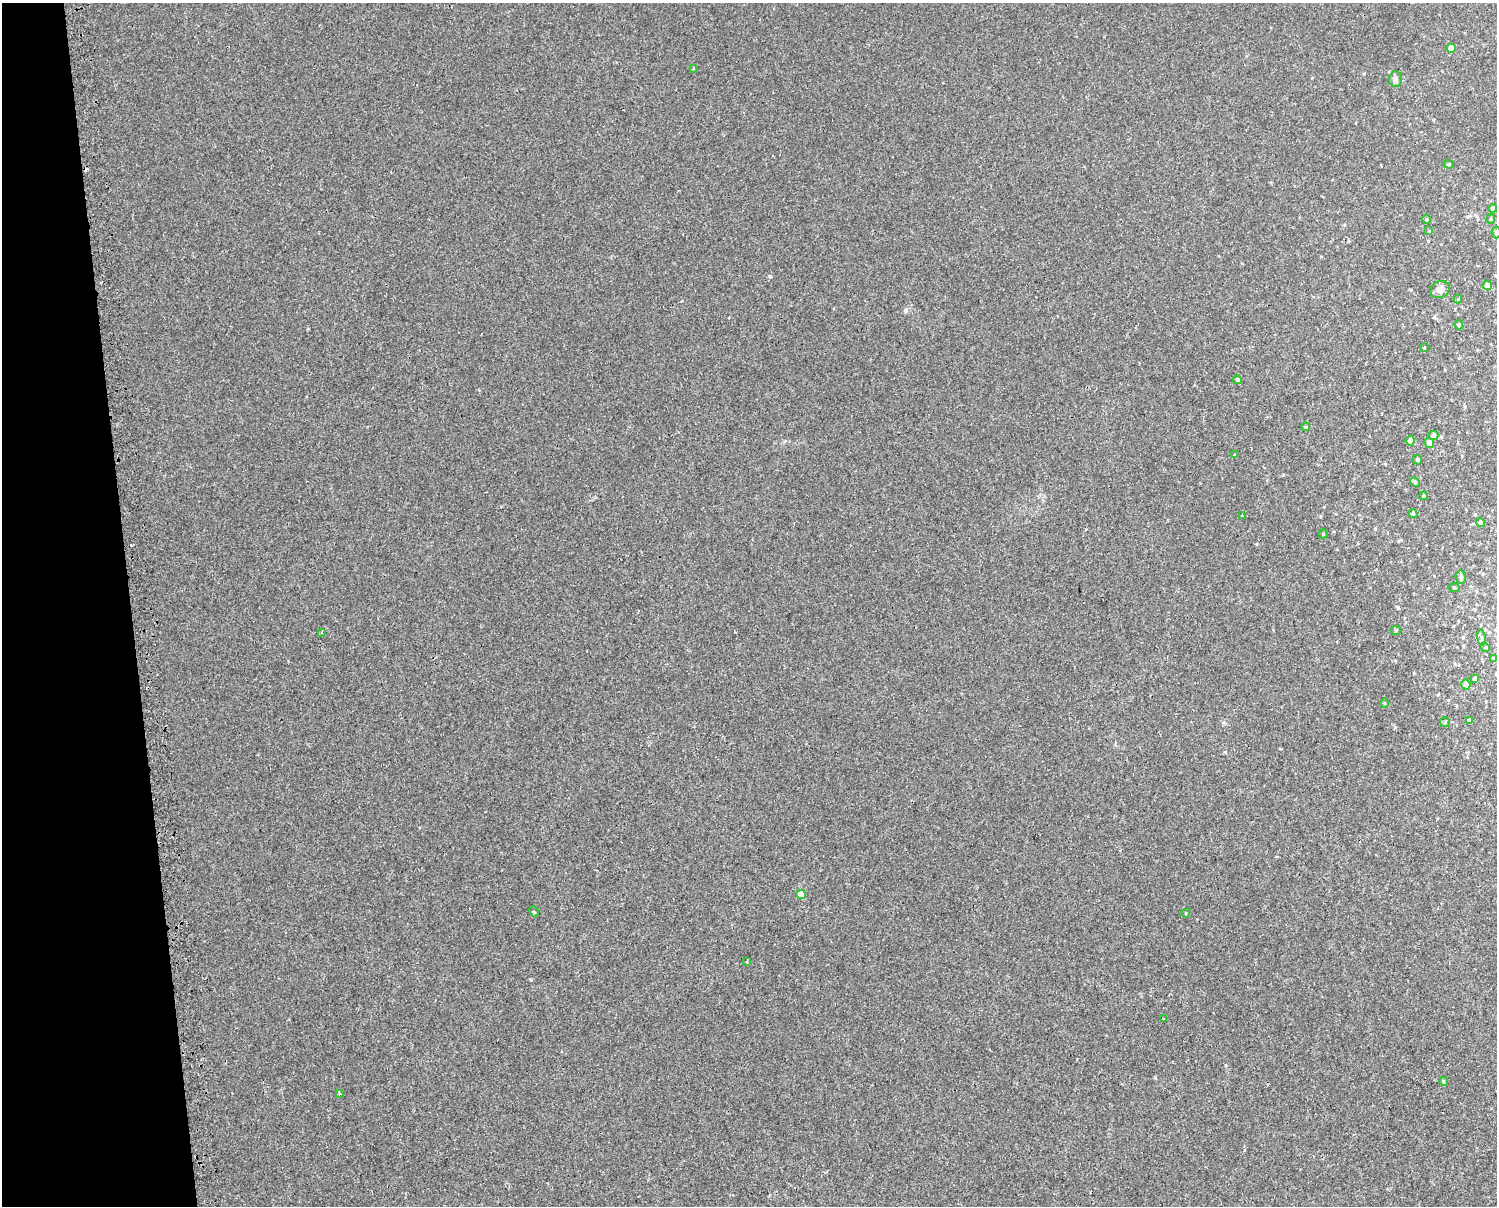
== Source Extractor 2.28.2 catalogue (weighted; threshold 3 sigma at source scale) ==
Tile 4 of 3 x 4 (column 1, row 2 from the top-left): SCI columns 57-1551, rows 2445-3648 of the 4643 x 4891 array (HDU 1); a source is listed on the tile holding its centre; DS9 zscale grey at full resolution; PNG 1499 x 1208 px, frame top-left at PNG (2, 3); each listed source drawn as its Kron ellipse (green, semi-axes under 4 px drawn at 4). Shown black and unused: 9% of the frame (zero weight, under 2 of 3 exposures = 3% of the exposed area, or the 3 px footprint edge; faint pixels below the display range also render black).
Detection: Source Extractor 2.28.2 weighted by HDU 2 'WHT'; one run over the whole footprint, this tile lists its part. Background 1.21e-04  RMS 0.0025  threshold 0.0114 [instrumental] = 3 sigma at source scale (4.5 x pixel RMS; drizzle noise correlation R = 1.50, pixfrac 1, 0.0396/0.0396 arcsec/px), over >= 5 px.
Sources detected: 47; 1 cosmic-ray / hot-pixel residue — neither listed nor drawn; the other 46 listed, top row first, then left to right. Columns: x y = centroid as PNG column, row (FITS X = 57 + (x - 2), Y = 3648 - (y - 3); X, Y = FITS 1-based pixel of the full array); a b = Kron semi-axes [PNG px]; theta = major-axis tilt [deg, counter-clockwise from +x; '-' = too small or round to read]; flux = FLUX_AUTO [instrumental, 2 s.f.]
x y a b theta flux
1451 48 4 4 - 2.3
693 68 3 2 - 0.2
1395 79 8 6 86 0.81
1449 164 5 4 - 0.3
1493 209 4 4 - 0.78
1426 219 5 3 - 0.28
1491 219 5 3 - 0.29
1429 231 3 3 - 0.18
1496 233 6 4 -87 0.41
1487 285 5 4 - 1
1440 289 10 8 20 1.5
1458 299 4 4 - 0.27
1459 325 4 4 - 0.32
1424 348 4 3 - 0.32
1237 380 4 4 - 0.56
1305 427 4 3 - 0.31
1433 435 5 4 - 1.2
1410 441 4 4 - 1.2
1429 443 5 5 - 1.4
1235 455 3 3 - 0.23
1418 459 5 4 - 0.41
1415 482 5 4 - 0.32
1423 496 4 4 - 0.31
1413 513 4 3 - 0.39
1242 516 3 3 - 1.3
1481 522 4 4 - 0.95
1323 534 4 4 - 0.28
1461 577 6 5 - 0.61
1454 588 6 4 -1 0.26
1396 630 5 4 - 0.31
322 632 3 2 - 0.18
1481 638 8 4 -81 0.55
1485 647 5 4 - 0.29
1493 658 4 4 - 0.21
1475 679 4 4 - 1
1466 685 5 4 - 1
1385 703 5 3 - 0.22
1469 721 4 3 - 0.57
1445 722 5 5 - 0.29
801 894 5 4 - 3.1
534 912 5 4 - 0.42
1186 913 4 3 - 0.17
747 962 4 3 - 0.19
1163 1018 3 3 - 0.3
1444 1081 4 3 - 0.36
339 1094 3 3 - 0.58
Isophote crosses this tile's border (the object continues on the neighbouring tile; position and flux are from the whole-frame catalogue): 1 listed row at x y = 1496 233
Unlisted compact peaks at least as high as the median listed source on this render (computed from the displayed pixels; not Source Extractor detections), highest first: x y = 770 276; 906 311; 1155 1078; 1225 752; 531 980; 1395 727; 1398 608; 1244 1150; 1364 73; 1086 529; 1225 1065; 1256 544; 1438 695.